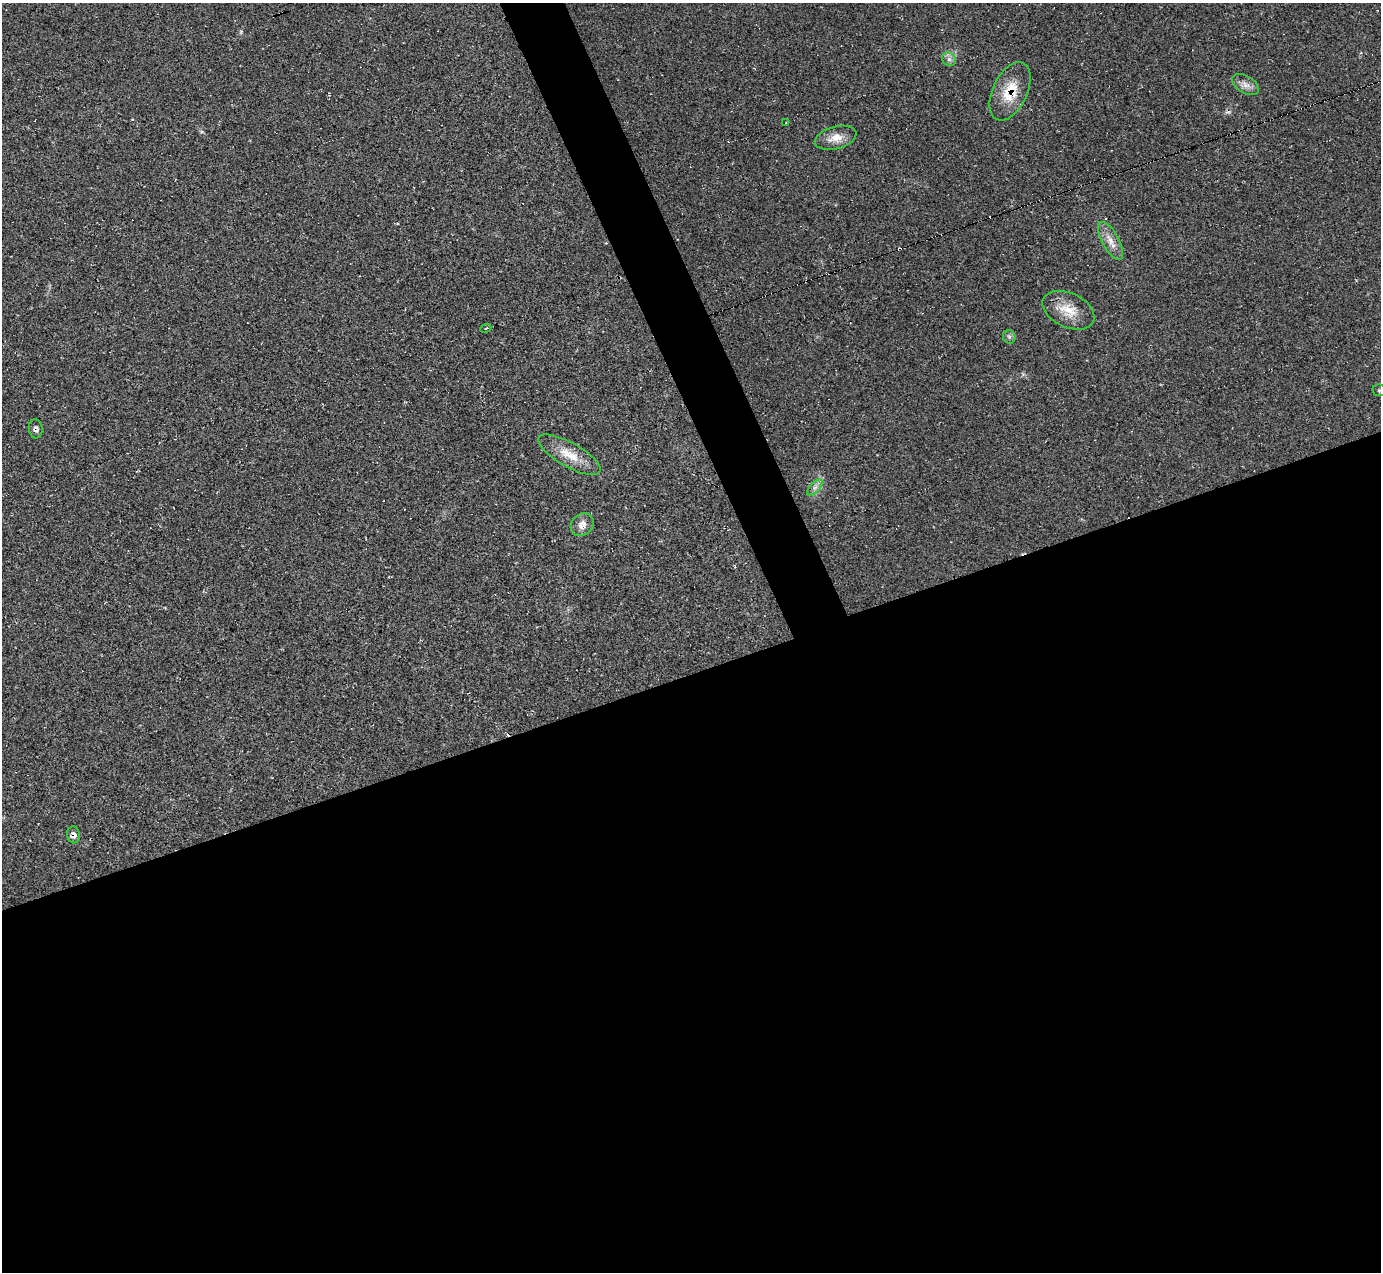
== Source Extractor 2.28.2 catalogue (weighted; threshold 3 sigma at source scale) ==
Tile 15 of 4 x 4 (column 3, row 4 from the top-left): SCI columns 2770-4148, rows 280-1549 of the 5528 x 5512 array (HDU 1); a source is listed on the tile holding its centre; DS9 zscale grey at full resolution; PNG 1383 x 1274 px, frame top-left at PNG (2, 3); each listed source drawn as its Kron ellipse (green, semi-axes under 4 px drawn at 4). Shown black and unused: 50% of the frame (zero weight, under 2 of 3 exposures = <1% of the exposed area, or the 3 px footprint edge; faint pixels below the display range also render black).
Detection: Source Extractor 2.28.2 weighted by HDU 2 'WHT'; one run over the whole footprint, this tile lists its part. Background 0.05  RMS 0.0067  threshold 0.0303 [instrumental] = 3 sigma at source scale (4.5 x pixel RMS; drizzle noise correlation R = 1.50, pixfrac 1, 0.05/0.05 arcsec/px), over >= 5 px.
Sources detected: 20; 5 cosmic-ray / hot-pixel residue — neither listed nor drawn; the other 15 listed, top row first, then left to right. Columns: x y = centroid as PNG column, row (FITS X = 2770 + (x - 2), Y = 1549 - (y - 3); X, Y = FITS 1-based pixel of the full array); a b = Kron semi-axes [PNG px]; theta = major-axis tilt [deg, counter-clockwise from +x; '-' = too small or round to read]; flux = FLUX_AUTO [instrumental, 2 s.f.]
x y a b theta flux
949 59 7 6 - 2.3
1245 84 15 8 -33 4.4
1010 91 31 17 65 20
786 123 3 3 - 2.3
836 138 21 11 15 8.4
1111 241 21 8 -62 7
1068 310 27 17 -25 14
486 328 6 3 23 1.4
1009 337 7 6 - 1.6
1379 390 7 6 - 1.4
36 429 9 6 -84 2.2
569 455 35 12 -29 14
815 487 10 4 48 2.4
582 525 12 10 45 5.6
73 835 8 6 -81 3
Overlapping masked pixels (flux is a lower limit): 3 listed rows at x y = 1010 91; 36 429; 73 835
Isophote crosses this tile's border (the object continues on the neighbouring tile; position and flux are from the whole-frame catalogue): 1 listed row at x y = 1379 390